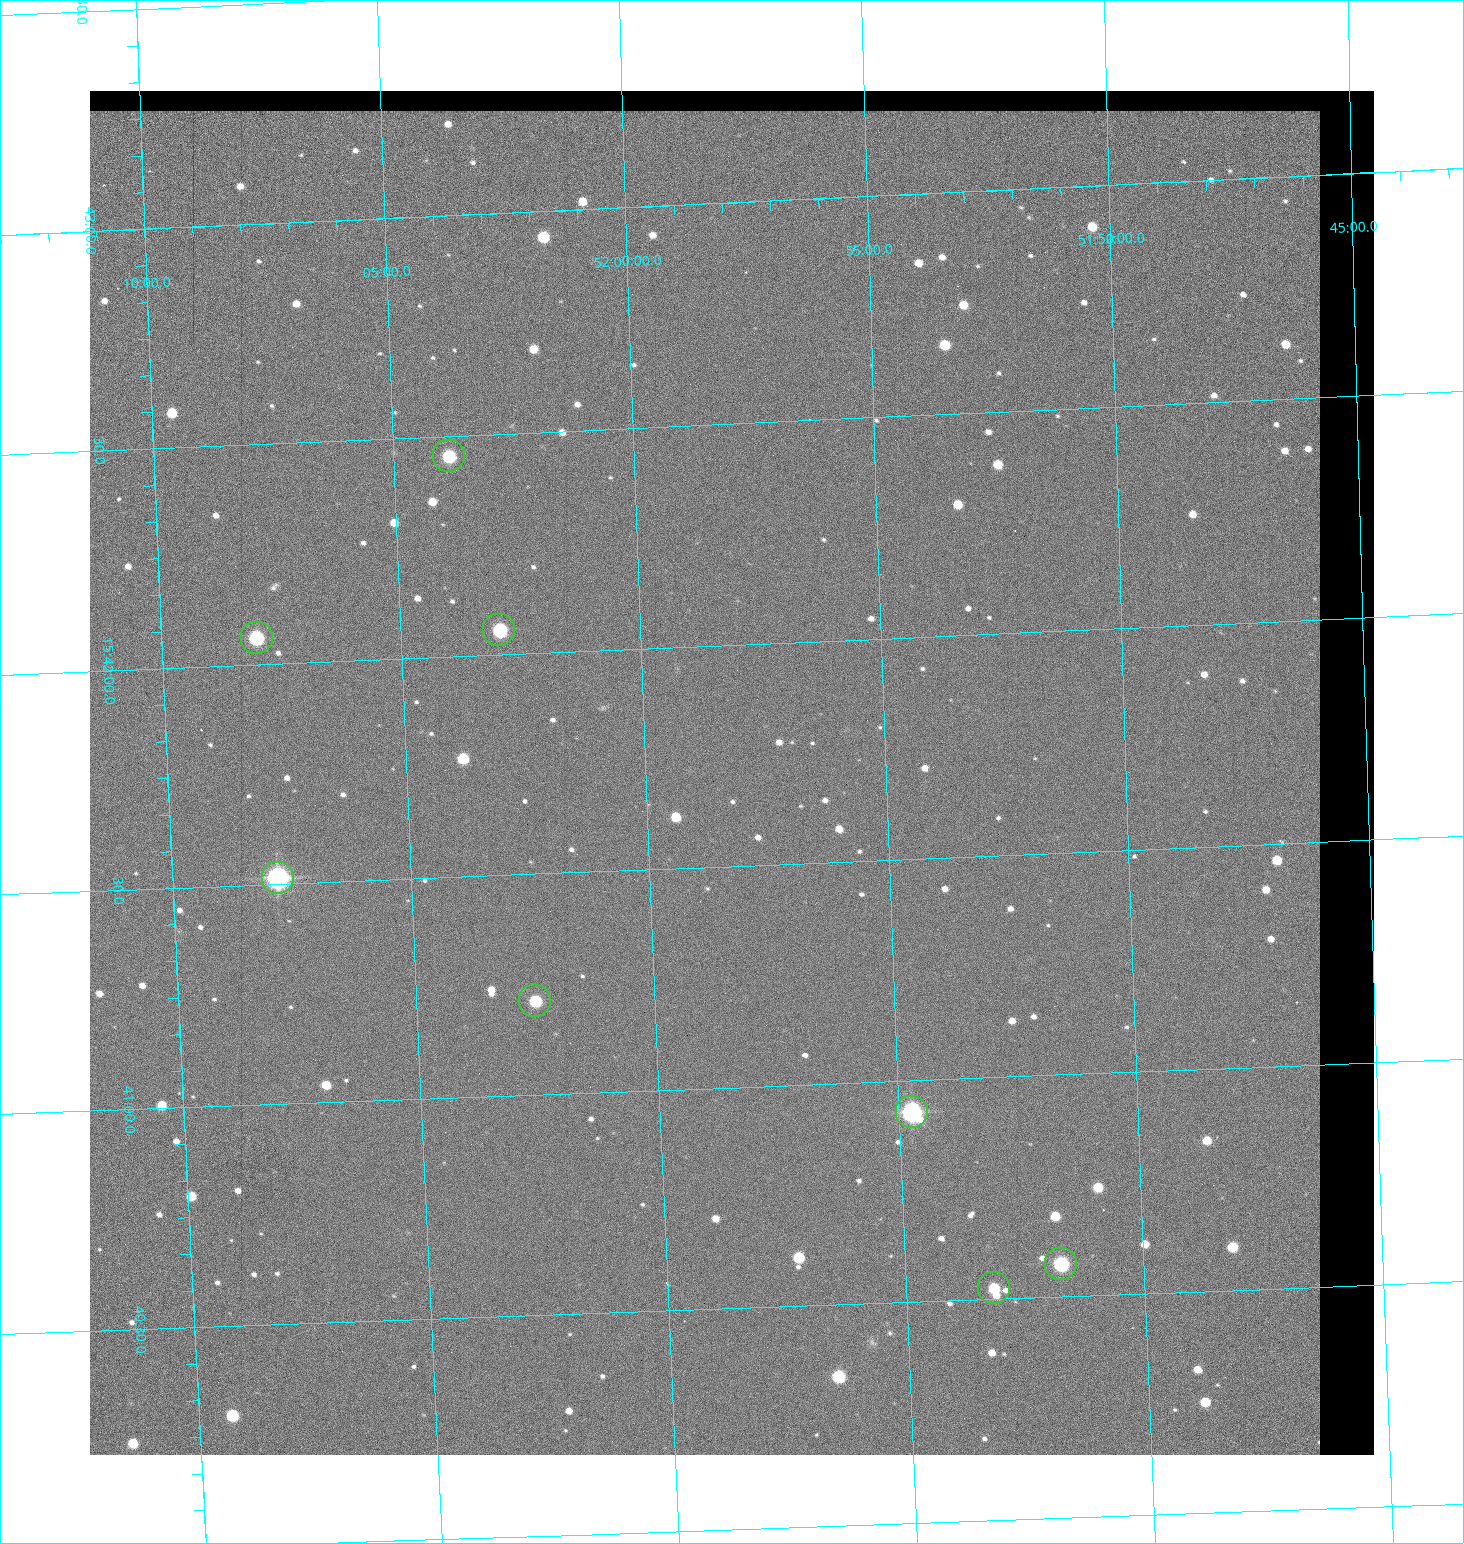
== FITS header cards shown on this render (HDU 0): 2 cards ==
NAXIS1  =                 1284 / length of data axis 1
NAXIS2  =                 1364 / length of data axis 2

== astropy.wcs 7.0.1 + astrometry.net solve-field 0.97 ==
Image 1284 x 1364 px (HDU 0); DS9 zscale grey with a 90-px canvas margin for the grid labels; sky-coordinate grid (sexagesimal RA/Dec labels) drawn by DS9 from the SOLVED WCS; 8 Tycho-2 reference stars matched to detected sources circled (green)
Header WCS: RA---TAN/DEC--TAN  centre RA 15:41:43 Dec +51:58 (235.43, +51.97 deg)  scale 1.26 arcsec/px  FOV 26.9' x 28.5'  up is +92 deg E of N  parity flipped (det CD > 0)
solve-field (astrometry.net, Tycho-2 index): VERIFIED the header's WCS against the Tycho-2 star catalogue (8 matches, 0 conflicts) and refined it, rather than solving blind
Solved WCS: RA---TAN-SIP/DEC--TAN-SIP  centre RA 15:41:43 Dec +51:58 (235.43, +51.97 deg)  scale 1.25 arcsec/px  FOV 26.8' x 28.5'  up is +92 deg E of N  parity flipped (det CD > 0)
The solver's refit moves the header's centre by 0.52 arcsec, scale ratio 0.9973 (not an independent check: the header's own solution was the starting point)
Tycho-2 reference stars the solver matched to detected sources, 8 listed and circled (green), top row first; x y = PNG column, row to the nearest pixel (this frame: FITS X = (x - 90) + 1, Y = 1364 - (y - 91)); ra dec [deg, ICRS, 3 dp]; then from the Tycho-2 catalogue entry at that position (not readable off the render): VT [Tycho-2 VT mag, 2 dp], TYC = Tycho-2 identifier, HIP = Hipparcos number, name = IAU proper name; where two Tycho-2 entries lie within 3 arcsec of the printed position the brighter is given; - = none
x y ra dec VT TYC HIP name
449 456 235.614 +52.064 11.61 3489-1132-1 - -
499 630 235.514 +52.049 11.19 3489-1407-1 - -
257 638 235.515 +52.133 11.12 3489-1380-1 - -
278 878 235.378 +52.130 9.31 3489-1322-1 76850 -
535 1001 235.303 +52.042 11.52 3489-958-1 - -
912 1112 235.232 +51.912 9.59 3489-824-1 - -
1061 1264 235.143 +51.862 10.97 3489-1016-1 - -
994 1288 235.131 +51.886 12.29 3489-908-1 - -